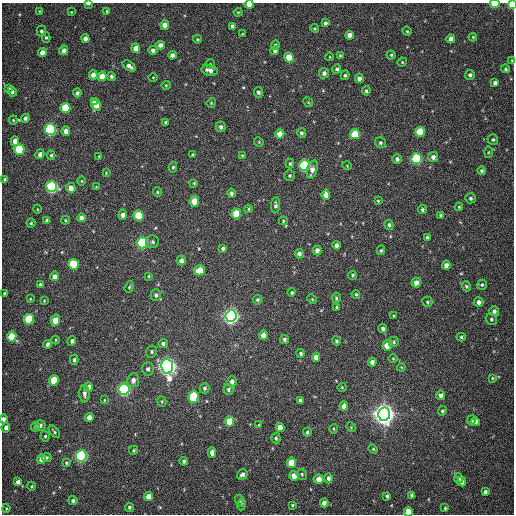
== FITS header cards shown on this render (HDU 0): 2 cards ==
NAXIS1  =                  512
NAXIS2  =                  512

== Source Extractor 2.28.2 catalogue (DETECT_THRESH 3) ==
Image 512 x 512 px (HDU 0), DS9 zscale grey, 1 PNG px = 1 image px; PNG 516 x 516 px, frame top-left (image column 1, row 512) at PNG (2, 3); each listed source drawn as its Kron ellipse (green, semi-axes under 4 px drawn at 4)
Background 345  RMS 7.7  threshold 23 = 3 sigma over >= 5 px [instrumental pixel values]
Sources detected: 243; all 243 listed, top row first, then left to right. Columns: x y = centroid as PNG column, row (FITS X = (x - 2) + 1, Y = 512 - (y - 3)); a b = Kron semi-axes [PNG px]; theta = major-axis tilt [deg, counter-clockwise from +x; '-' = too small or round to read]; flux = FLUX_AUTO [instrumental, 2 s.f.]
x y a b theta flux
88 4 4 2 - 1300
249 4 4 4 - 5500
495 4 5 3 - 10000
512 4 4 3 - 20000
39 11 4 3 - 380
107 11 3 2 - 460
71 12 3 3 - 390
238 12 4 4 - 520
325 23 4 3 - 1300
165 25 4 4 - 4400
232 26 4 3 - 1800
315 28 4 3 - 560
41 31 5 5 - 1100
407 31 5 4 - 590
242 34 3 2 - 390
350 35 4 4 - 3400
473 37 4 3 - 500
46 38 5 4 - 780
85 39 4 4 - 2400
197 39 4 3 - 570
451 39 4 4 - 2800
160 45 4 4 - 2800
275 45 4 4 - 860
136 48 4 4 - 4000
64 50 5 4 - 2600
153 50 4 4 - 1700
275 51 4 4 - 1000
42 53 4 4 - 3800
172 55 4 4 - 2200
340 55 4 3 - 590
391 55 4 4 - 710
289 57 5 4 - 7500
330 57 4 3 - 410
512 60 3 3 - 480
402 62 5 4 - 570
210 64 5 4 - 640
129 66 7 4 -37 2100
337 69 5 4 - 1100
506 69 4 4 - 780
210 70 8 5 -13 3000
324 73 5 5 - 1800
93 75 4 4 - 3000
345 75 5 4 - 760
470 75 5 5 - 1500
102 76 5 4 - 8300
111 76 4 4 - 920
153 77 4 3 - 390
359 78 4 4 - 2000
495 83 4 4 - 1800
166 85 4 4 - 560
9 88 4 3 - 530
12 91 5 4 - 1900
366 91 4 3 - 840
258 92 5 4 - 1500
77 93 4 4 - 1400
95 101 4 3 - 2600
308 102 5 4 - 560
211 103 5 4 - 560
96 105 5 5 - 5500
65 108 5 5 - 20000
25 118 4 4 - 1400
13 120 4 4 - 500
166 122 3 3 - 970
221 127 5 5 - 1500
50 129 5 5 - 74000
66 131 4 4 - 3600
420 132 5 5 - 16000
301 133 5 4 - 1200
280 134 4 4 - 6200
355 134 5 5 - 15000
493 140 5 5 - 860
15 141 5 4 - 3700
259 142 5 4 - 510
380 143 5 5 - 1200
19 149 5 5 - 32000
488 152 6 4 88 570
40 154 5 4 - 1500
51 155 4 4 - 700
193 155 4 3 - 680
242 155 4 3 - 500
99 156 4 3 - 410
433 157 5 5 - 2300
397 159 5 4 - 1700
417 159 5 5 - 52000
290 164 5 4 - 760
305 165 5 5 - 60000
347 166 5 3 - 430
173 167 5 4 - 780
312 169 9 5 73 2900
482 171 4 4 - 970
106 173 4 3 - 400
290 176 5 5 - 900
5 179 3 3 - 1000
82 181 4 3 - 480
194 183 4 4 - 530
52 186 5 5 - 91000
96 187 4 4 - 430
71 188 5 4 - 3300
157 192 5 4 - 690
231 193 5 4 - 1500
326 195 5 4 - 4500
470 198 5 5 - 980
194 201 5 4 - 7700
378 201 4 3 - 520
276 205 8 4 88 1300
459 207 4 4 - 480
37 209 4 3 - 380
249 209 4 4 - 590
422 209 4 4 - 1000
236 214 5 5 - 17000
123 215 5 4 - 2900
441 215 4 4 - 890
139 216 5 5 - 20000
81 218 4 4 - 2900
47 220 4 4 - 1100
65 220 4 4 - 570
283 221 4 3 - 530
31 223 4 4 - 680
389 225 5 4 - 1400
427 238 3 3 - 910
153 242 6 6 - 1300
142 243 5 5 - 65000
336 245 4 4 - 2000
223 248 4 3 - 1000
317 250 5 4 - 2400
381 250 5 4 - 640
299 254 5 4 - 2000
181 260 5 4 - 2100
74 264 5 5 - 29000
446 265 4 4 - 2400
199 270 6 5 - 7700
353 275 4 4 - 880
54 276 4 4 - 2200
148 276 3 3 - 480
416 283 5 4 - 2900
40 284 3 3 - 610
482 285 5 4 - 900
466 286 5 4 - 760
129 287 6 3 69 670
292 292 4 4 - 700
4 293 3 3 - 450
356 294 4 3 - 660
156 295 5 5 - 1500
336 298 5 4 - 760
30 299 3 3 - 410
312 299 5 4 - 540
258 300 5 5 - 940
44 301 3 3 - 420
427 302 5 5 - 960
479 302 5 4 - 2300
337 307 3 3 - 650
494 311 5 5 - 1800
231 316 6 5 - 210000
393 316 4 3 - 540
29 319 5 5 - 27000
491 319 6 5 - 980
55 320 6 4 74 7400
383 329 4 4 - 1400
263 335 5 4 - 4400
12 337 5 4 - 15000
461 337 4 3 - 770
284 339 4 4 - 1100
56 340 4 3 - 420
72 341 5 4 - 1300
336 341 4 4 - 840
394 342 5 5 - 840
47 344 4 3 - 1300
163 344 4 4 - 1500
387 345 5 4 - 9000
151 352 6 5 - 1000
301 353 4 4 - 1000
316 357 4 4 - 3600
393 358 5 3 - 460
74 360 5 4 - 1100
372 362 4 4 - 2300
167 366 7 6 - 310000
401 367 4 3 - 370
148 369 7 6 - 1500
492 378 4 3 - 490
54 380 5 4 - 15000
133 380 7 6 - 2900
232 382 5 4 - 2200
89 387 5 4 - 4800
342 387 4 4 - 490
204 388 5 4 - 960
124 389 6 5 - 98000
228 389 5 5 - 1200
84 394 8 5 90 2000
441 395 4 4 - 2300
193 397 6 5 - 36000
104 400 4 3 - 410
300 400 3 3 - 1100
162 401 5 4 - 680
344 406 4 4 - 3300
442 411 5 4 - 920
384 414 6 6 - 560000
89 417 4 4 - 2900
4 419 4 4 - 1800
471 420 5 3 - 1100
230 421 5 4 - 12000
475 422 4 4 - 2400
40 425 5 5 - 1300
259 425 4 3 - 490
36 427 5 4 - 1400
280 427 4 4 - 4400
351 427 5 4 - 530
6 428 5 4 - 2100
334 429 5 3 - 590
54 432 7 3 -48 780
307 432 4 4 - 890
45 436 5 4 - 810
276 438 5 4 - 830
373 449 4 4 - 620
133 450 4 4 - 580
212 453 5 4 - 2600
81 456 5 5 - 110000
47 457 5 4 - 870
42 459 5 4 - 3700
184 461 4 4 - 940
66 463 3 3 - 600
292 463 5 4 - 13000
242 474 5 5 - 1700
302 474 6 4 -49 730
294 476 5 4 - 7000
328 478 5 4 - 1400
459 478 5 4 - 1200
319 479 5 4 - 4100
18 482 4 4 - 1800
462 482 5 4 - 2200
31 486 4 4 - 550
485 492 4 4 - 1500
412 495 4 3 - 1300
148 496 4 4 - 5200
387 496 4 4 - 820
73 500 4 4 - 1100
240 501 6 4 -71 880
324 503 4 4 - 2300
242 504 6 4 79 770
292 505 4 3 - 580
129 507 4 4 - 840
6 508 4 3 - 730
445 508 3 3 - 520
408 512 4 4 - 10000
At the frame edge (FLAGS 8, measured only in part): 7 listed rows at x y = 88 4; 249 4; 495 4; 512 4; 512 60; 4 419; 408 512